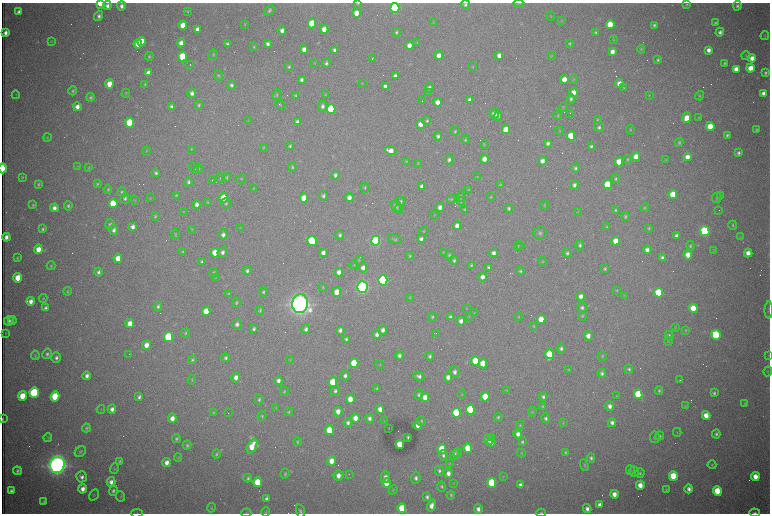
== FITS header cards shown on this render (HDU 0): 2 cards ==
NAXIS1  =                 1536 /fastest changing axis
NAXIS2  =                 1023 /next to fastest changing axis

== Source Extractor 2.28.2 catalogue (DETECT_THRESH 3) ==
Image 1536 x 1023 px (HDU 0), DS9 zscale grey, zoomed out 1/2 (1 PNG px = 2 x 2 image px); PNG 772 x 516 px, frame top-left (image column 1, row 1022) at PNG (2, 3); each listed source drawn as its Kron ellipse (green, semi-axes under 4 px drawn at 4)
Background 3030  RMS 34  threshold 102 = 3 sigma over >= 5 px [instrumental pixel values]
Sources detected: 598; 100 cannot appear on this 1/2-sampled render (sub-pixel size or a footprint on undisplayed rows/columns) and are neither listed nor drawn; the other 498 listed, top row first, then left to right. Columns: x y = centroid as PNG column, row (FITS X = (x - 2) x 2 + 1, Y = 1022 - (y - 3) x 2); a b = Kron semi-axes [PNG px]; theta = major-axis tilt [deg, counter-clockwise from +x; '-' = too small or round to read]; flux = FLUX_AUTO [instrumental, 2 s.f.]
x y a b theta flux
100 3 4 3 - 1.9e+05
358 3 4 2 - 6.2e+03
518 3 5 2 - 4.6e+03
687 4 4 3 - 8.6e+03
465 5 4 4 - 1.4e+04
107 6 4 4 - 2.7e+04
121 6 4 4 - 2.5e+04
737 6 5 4 - 1.5e+04
395 8 5 4 - 1.1e+06
269 10 6 4 49 1.5e+04
188 11 4 3 - 7.2e+03
19 12 4 3 - 2.1e+04
356 13 4 4 - 8.2e+04
99 16 5 4 - 2.3e+04
551 16 4 3 - 5.6e+03
562 21 3 2 - 3.6e+03
312 23 5 4 - 2.7e+05
433 23 4 3 - 4.7e+03
715 23 4 4 - 1.1e+04
245 24 4 3 - 5.8e+03
610 24 4 4 - 2.0e+05
183 25 4 4 - 1.1e+05
654 25 3 3 - 1.3e+04
197 29 4 3 - 3.3e+04
324 29 4 4 - 6.5e+04
282 30 4 4 - 3.4e+04
396 32 4 3 - 1.1e+04
596 32 3 3 - 8.2e+03
720 32 4 4 - 2.3e+04
5 33 4 3 - 3.7e+04
765 36 4 3 - 6.5e+03
614 40 4 3 - 5.2e+03
51 41 4 3 - 5.3e+03
142 41 4 4 - 1.3e+05
417 42 3 3 - 4.5e+03
181 43 4 4 - 4.0e+04
570 43 4 3 - 8.0e+03
138 44 4 4 - 7.2e+04
227 44 3 3 - 1.7e+04
268 44 4 3 - 2.3e+04
409 46 4 4 - 5.3e+04
254 47 3 2 - 7.3e+03
304 49 4 4 - 4.7e+04
641 49 4 4 - 7.5e+03
335 50 4 3 - 2.6e+04
709 50 4 4 - 3.6e+04
612 52 4 4 - 4.6e+04
213 55 5 3 - 7.6e+03
439 55 5 4 - 4.9e+04
551 55 3 3 - 4.0e+03
499 56 4 3 - 4.2e+04
746 56 4 3 - 6.1e+03
149 57 4 3 - 9.0e+03
182 57 5 4 - 3.0e+05
372 58 3 1 - 5.0e+03
752 58 4 4 - 5.7e+04
658 60 4 3 - 1.2e+04
314 63 3 3 - 4.0e+03
326 63 5 4 - 1.5e+04
724 63 4 3 - 9.9e+03
190 65 2 1 - 2.0e+05
289 67 3 3 - 9.1e+03
473 67 4 3 - 4.9e+03
750 68 4 4 - 9.2e+04
736 69 4 4 - 5.7e+04
148 73 4 4 - 4.0e+04
765 73 4 3 - 1.4e+04
219 76 5 4 - 8.1e+03
395 76 4 3 - 2.5e+04
573 79 4 4 - 6.5e+03
301 80 4 3 - 1.7e+04
564 80 4 4 - 1.0e+05
619 83 4 4 - 6.3e+04
109 84 4 4 - 1.1e+05
362 84 3 2 - 3.7e+03
145 85 4 3 - 7.8e+03
231 85 4 4 - 1.7e+04
385 86 4 3 - 2.4e+04
429 87 5 4 - 2.0e+04
624 88 4 3 - 6.3e+03
73 91 4 4 - 1.0e+04
429 92 4 4 - 6.8e+03
573 92 4 4 - 5.5e+04
126 93 4 3 - 6.0e+03
192 93 5 4 - 2.7e+04
763 93 4 3 - 2.8e+04
16 95 4 2 - 2.9e+03
277 95 5 4 - 9.3e+03
325 95 4 3 - 4.7e+03
649 95 4 3 - 4.8e+03
296 96 4 3 - 1.0e+04
699 96 5 4 - 8.4e+03
91 97 4 3 - 1.2e+04
571 99 4 4 - 1.3e+04
469 100 4 3 - 2.1e+04
422 101 2 1 - 3.5e+03
437 102 4 4 - 4.9e+04
199 105 4 3 - 1.1e+04
280 105 5 3 - 8.4e+03
171 106 3 3 - 1.3e+04
322 106 5 4 - 2.2e+04
77 107 4 4 - 4.3e+04
564 107 5 3 - 6.1e+03
331 109 5 4 - 5.8e+05
570 113 2 1 - 4.2e+03
494 114 5 4 - 3.4e+04
498 116 4 4 - 3.1e+04
558 116 4 3 - 7.1e+03
687 118 5 4 - 9.0e+04
699 118 3 3 - 5.7e+03
597 120 4 3 - 5.8e+03
248 121 3 2 - 4.2e+03
297 121 4 3 - 1.6e+04
427 121 4 4 - 1.2e+04
130 123 5 4 - 5.9e+05
421 124 4 4 - 6.2e+04
710 126 4 4 - 1.5e+05
599 127 5 5 - 1.7e+04
756 129 3 3 - 9.2e+03
506 130 4 4 - 1.4e+05
630 130 4 3 - 6.6e+03
455 131 5 4 - 9.0e+03
560 131 5 2 - 4.7e+03
727 135 4 3 - 1.3e+04
438 136 4 4 - 1.9e+04
571 136 4 4 - 2.2e+05
47 138 4 3 - 6.8e+03
465 140 4 4 - 8.4e+03
548 143 4 3 - 2.0e+04
679 143 4 3 - 1.0e+04
484 144 4 2 - 4.7e+03
290 146 4 3 - 1.1e+04
591 146 4 3 - 1.4e+04
263 148 3 3 - 5.2e+03
191 149 3 2 - 3.8e+03
146 151 4 3 - 4.9e+03
390 151 6 4 -17 6.9e+04
739 153 4 3 - 1.6e+04
636 157 4 4 - 9.7e+04
687 157 4 4 - 5.2e+04
484 159 5 4 - 5.2e+04
628 159 4 3 - 8.1e+03
666 159 3 2 - 3.8e+03
449 160 5 4 - 1.9e+04
406 161 4 3 - 5.7e+03
542 161 4 4 - 3.9e+04
619 162 4 4 - 1.4e+05
418 163 4 3 - 4.9e+03
78 166 3 2 - 3.7e+03
292 167 5 4 - 1.0e+04
3 168 5 2 - 2.8e+05
89 168 4 3 - 6.4e+03
194 168 7 2 -57 7.1e+03
575 168 4 4 - 1.3e+04
199 169 5 4 - 8.5e+03
156 173 4 4 - 1.4e+04
335 175 4 4 - 2.2e+04
22 177 3 3 - 7.3e+03
226 177 4 4 - 8.7e+03
477 177 4 3 - 3.9e+03
220 178 4 2 - 4.8e+03
241 179 5 3 - 5.9e+03
616 179 4 4 - 1.1e+04
212 180 2 1 - 2.1e+03
188 182 4 3 - 1.4e+04
39 184 4 3 - 1.1e+04
97 184 4 3 - 1.0e+04
500 185 3 3 - 7.3e+03
574 185 4 4 - 2.3e+04
607 185 4 4 - 3.0e+05
422 186 4 3 - 2.3e+04
253 188 3 2 - 4.1e+03
365 188 5 3 - 8.2e+03
108 189 4 3 - 9.4e+03
469 189 4 3 - 5.9e+03
122 192 5 4 - 1.3e+04
673 194 4 4 - 1.8e+05
176 195 4 3 - 7.8e+03
720 195 3 2 - 2.4e+03
323 196 5 4 - 1.6e+04
461 196 5 3 - 8.7e+03
491 197 3 3 - 5.0e+03
125 198 5 4 - 1.5e+04
150 198 3 2 - 4.5e+03
223 198 5 4 - 2.5e+05
304 198 4 4 - 1.3e+05
349 198 4 3 - 4.5e+04
717 198 5 4 - 1.1e+04
451 199 5 3 - 8.0e+03
135 200 4 3 - 5.1e+03
401 201 4 4 - 1.0e+04
461 201 4 3 - 6.8e+03
113 203 5 4 - 2.5e+05
208 203 4 3 - 6.5e+03
226 203 5 5 - 1.3e+04
197 204 4 4 - 2.6e+04
33 205 3 3 - 7.4e+03
544 205 4 3 - 6.0e+03
68 206 4 4 - 1.4e+04
396 206 6 5 - 2.4e+04
440 207 4 4 - 3.8e+04
54 208 4 4 - 3.6e+04
509 208 4 4 - 1.2e+04
645 208 4 3 - 6.7e+03
399 209 5 4 - 1.0e+04
465 210 4 3 - 8.0e+03
615 210 3 3 - 8.7e+03
719 210 2 1 - 3.7e+03
183 211 4 3 - 5.1e+03
578 212 3 2 - 3.1e+03
435 215 4 2 - 4.3e+03
155 216 4 3 - 9.2e+03
625 216 4 4 - 1.0e+04
110 225 5 5 - 2.1e+04
733 225 4 4 - 8.8e+03
457 226 4 4 - 3.9e+04
133 227 4 3 - 3.0e+04
607 227 4 3 - 8.2e+03
240 228 4 2 - 3.4e+03
649 228 4 3 - 8.9e+03
43 229 3 3 - 1.2e+04
192 229 3 3 - 4.8e+03
114 230 5 4 - 2.4e+04
424 231 5 3 - 6.1e+03
705 231 5 4 - 1.3e+06
540 233 6 6 - 1.8e+04
175 234 5 3 - 6.8e+03
223 235 5 4 - 2.5e+04
340 235 4 3 - 1.6e+04
677 236 4 3 - 2.5e+04
6 237 4 3 - 3.7e+04
741 237 3 2 - 3.3e+03
395 239 7 4 -17 9.7e+03
421 239 4 3 - 2.1e+04
312 241 5 4 - 7.7e+05
376 241 5 4 - 1.7e+06
616 241 4 4 - 1.0e+05
580 245 5 4 - 1.6e+04
518 246 4 3 - 5.0e+03
521 246 2 2 - 2.4e+03
690 246 5 4 - 1.1e+04
38 249 5 4 - 8.3e+04
647 250 4 4 - 3.5e+04
714 250 3 2 - 3.1e+03
183 251 3 3 - 7.1e+03
222 252 5 5 - 2.5e+04
215 253 4 4 - 1.1e+05
323 253 4 3 - 3.2e+04
444 253 4 3 - 8.5e+03
494 253 4 4 - 2.9e+04
567 253 5 4 - 1.6e+04
748 253 4 4 - 6.0e+04
449 255 4 4 - 9.7e+03
688 255 4 4 - 8.9e+04
410 256 4 3 - 7.7e+03
17 258 3 3 - 7.8e+03
118 258 4 4 - 8.1e+04
662 258 4 4 - 2.1e+04
359 260 4 3 - 6.4e+03
454 260 4 4 - 1.4e+04
202 262 4 4 - 1.7e+04
542 262 4 3 - 5.1e+03
354 265 5 2 - 3.8e+03
51 266 4 3 - 8.0e+03
471 266 4 3 - 1.1e+04
489 267 4 3 - 1.4e+04
363 268 5 4 - 3.7e+04
605 269 4 3 - 1.2e+04
247 271 4 4 - 1.6e+04
520 271 4 4 - 1.1e+04
98 272 4 3 - 1.8e+04
339 272 4 4 - 4.4e+04
213 273 5 4 - 1.0e+04
483 277 4 4 - 4.1e+04
18 278 4 4 - 1.2e+05
215 278 3 3 - 5.2e+03
383 280 5 4 - 1.8e+06
323 287 4 3 - 5.3e+03
362 287 6 5 - 3.6e+06
617 290 3 3 - 5.4e+03
67 291 4 3 - 8.5e+03
263 292 5 4 - 1.1e+04
337 292 5 4 - 7.7e+04
659 293 5 4 - 4.1e+05
228 294 4 3 - 7.5e+03
624 295 3 2 - 3.4e+03
581 296 4 4 - 4.1e+04
410 297 4 3 - 5.2e+03
43 298 4 3 - 6.7e+03
31 301 4 4 - 4.0e+04
236 303 5 4 - 1.0e+04
300 304 9 8 - 9.6e+06
158 306 4 4 - 1.5e+04
46 308 4 3 - 2.4e+04
467 308 3 3 - 4.6e+03
582 308 5 5 - 1.7e+04
693 308 4 4 - 1.6e+05
260 310 4 3 - 9.7e+03
769 310 8 3 88 1.0e+04
206 311 4 4 - 1.3e+05
474 313 4 3 - 5.7e+03
582 316 4 3 - 7.7e+03
432 317 5 3 - 9.2e+03
451 317 4 3 - 2.0e+04
469 317 4 3 - 4.2e+03
518 317 4 3 - 5.4e+03
541 319 4 4 - 1.3e+05
9 321 5 4 - 2.3e+04
12 321 4 3 - 7.0e+03
461 321 4 3 - 3.4e+04
130 324 4 4 - 7.6e+04
237 324 5 4 - 2.3e+04
534 326 4 3 - 7.4e+03
675 328 4 3 - 4.2e+03
254 329 4 3 - 1.7e+04
306 329 4 4 - 2.1e+04
340 330 4 3 - 2.3e+04
383 330 4 4 - 3.0e+04
686 330 4 3 - 6.5e+03
186 333 5 4 - 9.2e+03
436 333 2 1 - 1.8e+03
5 334 3 3 - 3.5e+03
377 334 5 4 - 2.7e+04
716 335 5 4 - 9.7e+05
588 336 4 4 - 5.0e+04
669 336 5 4 - 1.4e+04
168 337 5 4 - 5.6e+05
346 339 4 3 - 1.3e+04
669 341 4 2 - 4.6e+03
146 345 4 4 - 5.2e+04
561 348 4 4 - 1.8e+04
47 354 5 4 - 1.6e+04
129 354 2 1 - 3.7e+03
550 354 5 4 - 3.6e+05
35 355 5 4 - 7.5e+03
399 356 4 4 - 2.0e+04
430 356 4 3 - 1.5e+04
602 356 5 3 - 7.0e+03
769 356 3 2 - 3.9e+03
56 358 5 4 - 2.3e+04
226 358 4 4 - 1.6e+04
192 360 4 3 - 1.2e+04
290 360 4 3 - 5.3e+03
475 361 5 4 - 2.7e+05
354 363 5 4 - 3.3e+05
380 364 4 2 - 4.4e+03
483 364 4 4 - 1.6e+05
629 369 4 4 - 1.2e+04
568 370 4 3 - 6.2e+03
768 371 5 3 - 6.7e+03
455 372 6 5 - 2.9e+04
602 373 4 4 - 1.6e+04
87 376 4 3 - 2.8e+04
345 376 5 4 - 2.2e+04
419 376 5 4 - 2.4e+04
236 377 5 4 - 3.9e+04
448 377 5 4 - 3.8e+04
192 380 4 3 - 6.1e+03
679 380 2 1 - 4.4e+03
278 381 4 3 - 2.6e+04
333 382 5 4 - 3.1e+05
377 388 3 3 - 7.3e+03
507 390 4 3 - 4.9e+03
284 391 5 4 - 8.3e+03
335 391 5 4 - 1.6e+04
659 391 4 4 - 1.0e+04
34 393 5 4 - 9.8e+05
714 393 4 3 - 1.4e+04
462 394 4 2 - 4.4e+03
638 394 5 4 - 3.0e+05
419 395 5 4 - 1.5e+04
22 396 5 4 - 1.3e+05
55 396 5 4 - 3.4e+05
617 396 4 3 - 4.1e+03
139 397 4 3 - 1.9e+04
425 397 5 4 - 6.2e+04
485 397 5 4 - 1.9e+05
543 397 4 3 - 1.5e+04
259 399 5 4 - 1.2e+04
350 399 4 4 - 7.9e+04
744 403 4 3 - 4.4e+03
542 406 4 4 - 7.1e+03
610 406 5 4 - 3.5e+04
685 406 3 3 - 4.4e+03
276 408 3 2 - 4.4e+03
101 409 4 2 - 3.7e+03
112 409 4 4 - 3.0e+04
380 409 5 4 - 4.8e+04
470 410 5 4 - 7.9e+05
289 412 4 3 - 6.9e+03
338 412 5 4 - 6.6e+04
532 412 4 3 - 5.7e+03
214 413 4 3 - 7.8e+03
228 413 2 1 - 7.0e+03
456 413 5 4 - 4.5e+05
706 415 4 4 - 8.4e+04
262 416 5 3 - 7.0e+03
498 417 4 3 - 9.9e+03
172 418 5 4 - 5.3e+04
355 418 4 4 - 7.1e+04
369 418 4 4 - 2.4e+04
546 418 5 4 - 1.5e+04
3 419 3 1 - 6.9e+03
384 421 4 2 - 3.8e+03
421 421 5 4 - 1.0e+04
612 422 4 4 - 2.4e+04
348 423 4 4 - 2.1e+04
563 423 4 3 - 4.4e+03
418 425 4 3 - 4.5e+04
520 425 4 3 - 6.8e+03
86 428 4 3 - 1.1e+04
389 428 2 1 - 1.8e+03
329 430 5 4 - 2.7e+05
677 432 4 3 - 5.3e+03
518 434 4 3 - 3.9e+04
716 434 4 4 - 1.5e+04
660 436 4 4 - 1.1e+04
48 437 4 3 - 7.6e+03
408 437 3 3 - 1.0e+04
491 437 2 1 - 1.4e+05
655 437 6 4 -81 1.3e+04
176 438 4 4 - 1.3e+04
489 439 5 4 - 4.7e+04
298 442 4 3 - 6.8e+03
491 442 4 3 - 3.4e+04
522 442 3 3 - 1.0e+04
400 444 4 4 - 1.6e+05
187 445 4 4 - 1.1e+04
252 446 8 4 62 1.3e+05
468 448 5 4 - 2.5e+05
442 449 5 4 - 2.0e+05
80 452 6 4 40 1.3e+04
565 452 4 3 - 8.5e+03
458 453 4 3 - 7.0e+03
521 453 4 3 - 6.3e+03
216 454 5 4 - 1.1e+04
443 455 5 4 - 1.7e+04
454 455 6 4 59 1.9e+04
178 457 4 2 - 4.6e+03
591 458 4 4 - 1.5e+04
120 461 4 3 - 1.1e+04
332 461 4 4 - 8.4e+04
167 462 5 4 - 4.3e+04
449 464 4 3 - 4.6e+03
57 465 8 7 - 7.8e+06
584 465 6 4 -66 1.0e+04
712 465 4 4 - 7.6e+03
114 469 5 3 - 7.6e+03
630 470 4 3 - 7.7e+03
17 471 4 3 - 1.5e+04
439 471 5 4 - 1.6e+04
634 472 5 4 - 1.2e+04
448 473 4 4 - 3.7e+04
640 473 5 4 - 1.1e+04
285 474 5 4 - 1.1e+04
349 475 2 1 - 1.4e+03
339 476 5 5 - 4.8e+04
673 476 5 4 - 2.7e+05
82 477 5 5 - 2.8e+04
385 477 5 4 - 3.2e+04
503 477 4 2 - 4.4e+03
755 477 4 4 - 8.7e+04
248 478 4 3 - 1.3e+04
416 478 6 5 - 2.3e+04
111 482 5 4 - 3.4e+04
257 482 5 4 - 2.1e+05
387 483 5 4 - 1.5e+05
453 483 3 2 - 3.8e+03
492 483 5 4 - 5.5e+05
520 485 4 3 - 2.5e+04
640 485 4 4 - 7.8e+04
442 486 5 4 - 1.1e+04
83 489 5 4 - 4.6e+04
689 489 4 4 - 3.0e+04
393 490 5 3 - 6.6e+03
666 490 4 3 - 4.7e+03
11 491 4 3 - 2.0e+04
113 491 5 4 - 1.7e+04
717 491 5 4 - 2.2e+05
614 494 4 4 - 5.6e+04
94 495 6 1 58 3.8e+03
451 495 4 3 - 8.0e+03
121 496 5 3 - 6.2e+03
427 497 4 3 - 1.7e+04
266 499 4 3 - 2.0e+04
44 502 4 3 - 9.7e+03
600 505 4 3 - 3.0e+04
431 506 6 4 72 4.7e+04
211 508 4 3 - 6.2e+03
402 508 5 4 - 2.3e+05
478 509 5 4 - 3.4e+04
587 509 4 3 - 3.0e+04
300 511 7 4 -74 1.5e+04
266 512 5 4 - 7.7e+03
137 513 6 2 6 6.4e+03
246 513 5 3 - 5.1e+03
541 513 5 3 - 8.4e+03
755 513 5 3 - 1.5e+04
At the frame edge (FLAGS 8, measured only in part): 11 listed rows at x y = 100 3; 358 3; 3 168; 769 310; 769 356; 3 419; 300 511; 137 513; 246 513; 541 513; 755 513
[100 sub-pixel or undisplayed-footprint detections neither listed nor drawn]